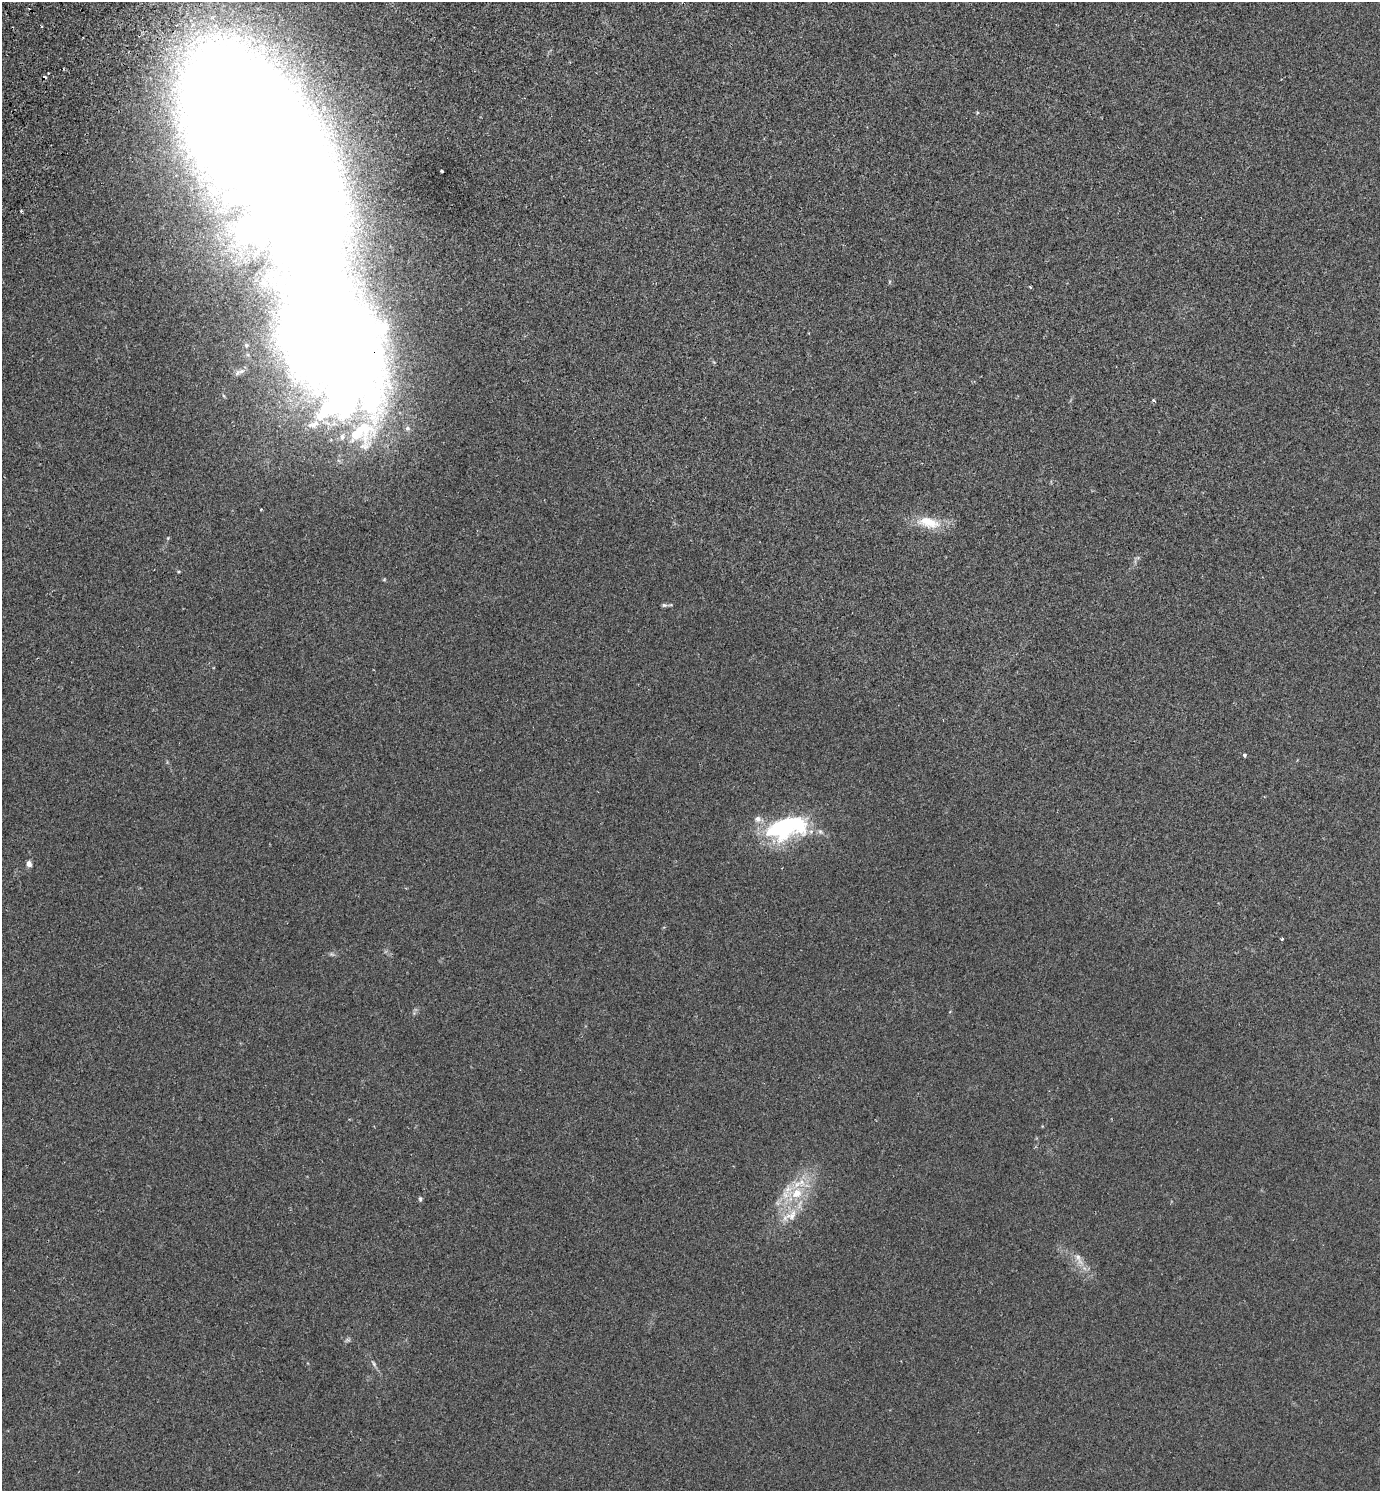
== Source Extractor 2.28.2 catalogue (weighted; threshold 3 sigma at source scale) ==
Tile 11 of 4 x 4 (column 3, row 3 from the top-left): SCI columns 2959-4336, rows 1533-3021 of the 6057 x 6041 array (HDU 1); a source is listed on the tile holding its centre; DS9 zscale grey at full resolution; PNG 1382 x 1493 px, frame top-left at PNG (2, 2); no overlay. Shown black and unused: <1% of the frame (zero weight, under 2 of 3 exposures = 3% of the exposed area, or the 3 px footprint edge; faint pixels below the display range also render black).
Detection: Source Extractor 2.28.2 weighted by HDU 2 'WHT'; one run over the whole footprint, this tile lists its part. Background 0.0259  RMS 0.0068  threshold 0.0307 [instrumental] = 3 sigma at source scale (4.5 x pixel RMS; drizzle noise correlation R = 1.50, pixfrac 1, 0.05/0.05 arcsec/px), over >= 5 px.
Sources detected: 23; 2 inside a brighter object's white glare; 1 cosmic-ray / hot-pixel residue — not listed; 1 inside a brighter listed object's ellipse — not listed separately; the other 19 listed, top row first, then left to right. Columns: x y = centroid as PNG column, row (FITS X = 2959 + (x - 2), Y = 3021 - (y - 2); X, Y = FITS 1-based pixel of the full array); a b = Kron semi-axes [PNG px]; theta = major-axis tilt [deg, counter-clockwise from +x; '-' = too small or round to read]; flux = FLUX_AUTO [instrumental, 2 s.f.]
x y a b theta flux
42 26 3 2 - 0.62
272 163 184 61 -61 5000
442 171 3 3 - 2
1153 400 4 3 - 0.73
313 424 20 10 22 9.1
407 428 7 7 - 1.8
342 437 11 7 74 3.4
261 509 4 2 - 0.42
928 522 30 13 -14 16
664 605 7 6 - 1.2
1244 755 4 3 - 1.3
786 828 50 25 16 73
29 864 6 6 - 2.9
1282 939 3 3 - 1.2
797 1193 16 12 34 15
420 1199 7 5 -89 1.1
791 1215 21 13 32 11
1079 1259 22 6 -64 5.2
374 1364 8 4 -55 1.3
Overlapping masked pixels (flux is a lower limit): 1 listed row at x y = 272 163
Isophote crosses this tile's border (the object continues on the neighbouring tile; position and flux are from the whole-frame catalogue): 1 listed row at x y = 272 163